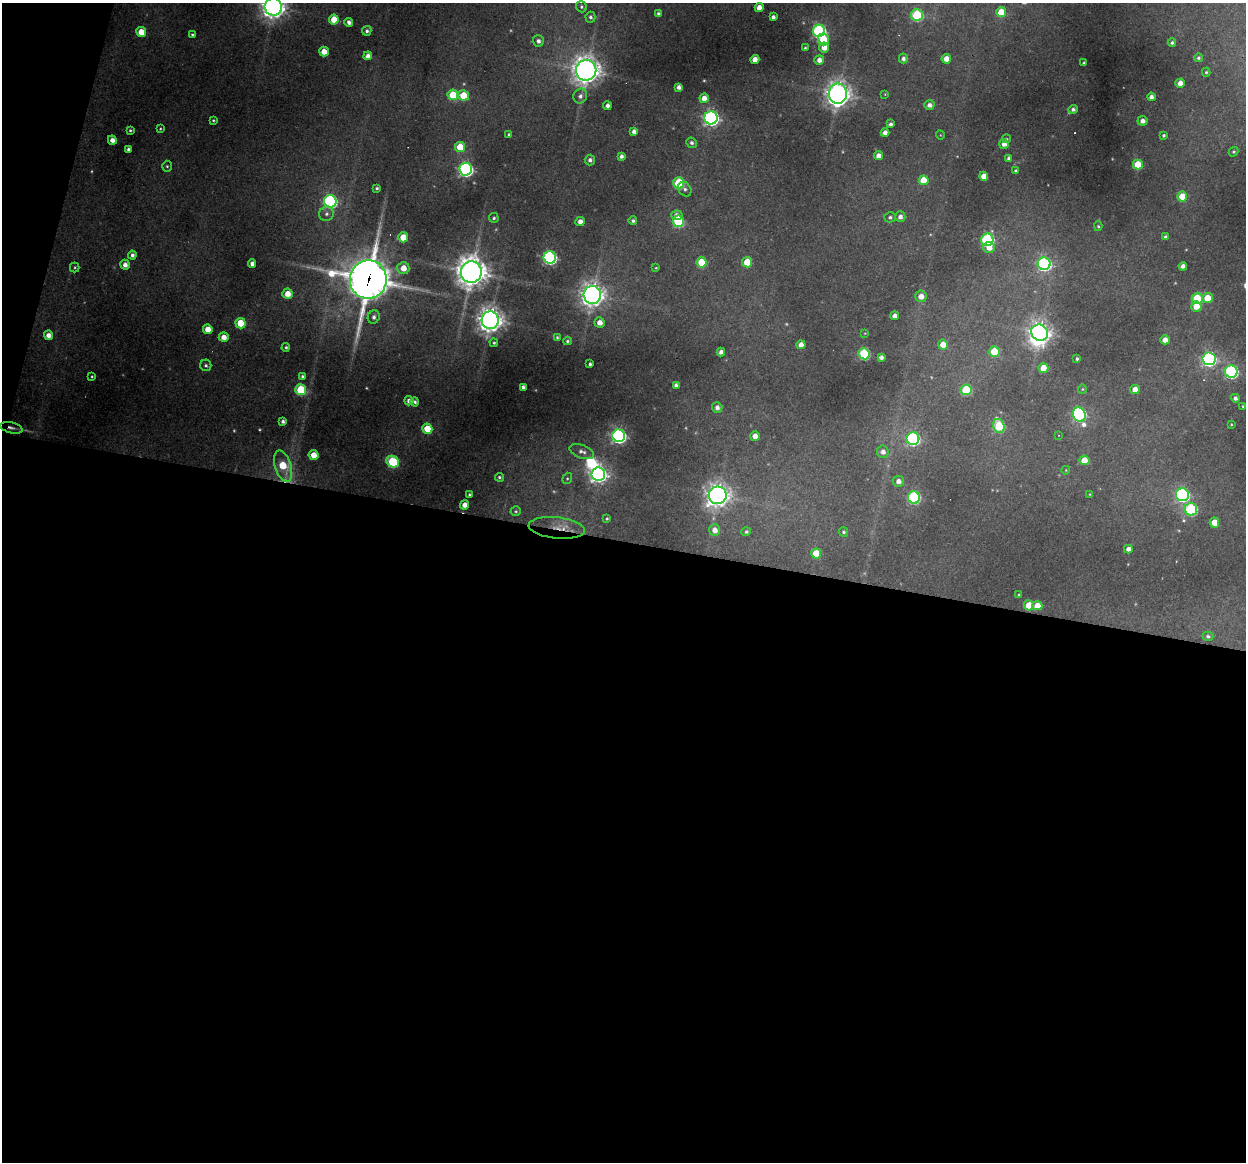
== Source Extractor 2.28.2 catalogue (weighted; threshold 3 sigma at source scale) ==
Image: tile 13 of 4 x 4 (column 1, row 4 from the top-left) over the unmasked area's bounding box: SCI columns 1-1244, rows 117-1276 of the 4975 x 4996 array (HDU 1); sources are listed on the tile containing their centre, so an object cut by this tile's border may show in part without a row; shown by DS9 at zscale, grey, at full resolution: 1 PNG px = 1 image px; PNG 1248 x 1164 px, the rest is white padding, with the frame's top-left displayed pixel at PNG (2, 3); every listed detection drawn as its Kron ellipse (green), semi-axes under 4 PNG px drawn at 4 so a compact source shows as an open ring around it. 55% of this frame is shown black and not used: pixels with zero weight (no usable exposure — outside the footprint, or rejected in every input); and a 3 px margin inside the footprint's outer edge (the drizzle kernel's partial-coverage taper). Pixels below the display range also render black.
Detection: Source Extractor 2.28.2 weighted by HDU 2 'WHT'; one run over the whole footprint, this tile lists its part. Background 0.342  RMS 0.014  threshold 0.0634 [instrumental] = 3 sigma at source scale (4.5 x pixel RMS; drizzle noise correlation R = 1.50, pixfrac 1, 0.05/0.05 arcsec/px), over >= 5 px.
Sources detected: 198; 9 too faint to see at this stretch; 2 inside a brighter object's white glare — neither listed nor drawn; the other 187 listed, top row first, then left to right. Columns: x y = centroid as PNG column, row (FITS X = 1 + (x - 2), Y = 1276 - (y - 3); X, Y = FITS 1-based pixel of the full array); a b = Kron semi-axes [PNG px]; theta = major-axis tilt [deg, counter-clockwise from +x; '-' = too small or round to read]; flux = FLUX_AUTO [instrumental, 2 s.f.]
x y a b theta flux
273 7 9 8 - 1300
581 7 6 5 - 3.2
759 7 4 4 - 14
1001 12 5 5 - 49
658 14 3 3 - 3.6
917 15 6 6 - 140
590 17 5 5 - 4
773 17 4 4 - 5
334 19 5 5 - 30
349 22 4 4 - 5.7
367 31 5 4 - 3.8
819 31 6 6 - 290
141 32 5 5 - 29
192 35 4 3 - 2.8
823 39 6 5 - 52
538 41 5 5 - 6.2
1172 43 4 4 - 3
824 47 5 5 - 19
805 48 3 3 - 2.1
324 51 5 4 - 20
368 56 4 4 - 8.8
903 58 5 4 - 5.9
1198 58 4 4 - 3.2
755 59 4 4 - 15
946 59 4 4 - 16
819 60 5 5 - 9.9
1084 63 3 3 - 2.1
586 70 10 10 - 1700
1206 72 4 4 - 2.1
1180 83 4 4 - 13
679 87 4 4 - 7.2
838 94 10 9 - 1100
885 94 3 3 - 1
453 95 5 5 - 56
464 95 5 5 - 43
580 96 7 6 - 6.1
1151 97 4 4 - 7.1
704 98 5 4 - 15
929 105 5 4 - 7.5
607 106 4 4 - 7.4
1073 109 5 4 - 5.3
711 118 6 6 - 600
213 120 3 3 - 2.1
1142 121 5 5 - 8.9
891 124 4 4 - 5.1
160 129 3 2 - 1.4
130 130 3 3 - 2.3
634 131 4 4 - 8.4
885 133 4 4 - 9.3
509 134 4 3 - 2.4
940 135 4 3 - 1.1
1164 135 4 3 - 2.6
1007 139 4 3 - 1.5
112 140 5 4 - 10
692 143 5 5 - 4.7
1004 144 5 4 - 12
460 147 5 5 - 43
128 149 4 3 - 4.7
1233 152 5 4 - 2.5
621 156 4 4 - 5.7
878 156 4 4 - 12
1009 158 4 4 - 4.6
590 160 5 5 - 5.6
1138 165 5 5 - 49
167 166 5 4 - 2.4
466 169 6 6 - 430
1016 170 4 3 - 2.3
984 176 4 4 - 17
924 180 5 5 - 48
679 183 5 5 - 98
377 188 3 3 - 2.6
685 189 8 6 -58 4.3
1182 196 5 5 - 39
330 201 6 6 - 300
326 214 7 7 - 5.5
677 215 6 5 - 11
890 217 6 5 - 3.8
900 217 5 5 - 7.4
494 218 5 5 - 2.9
580 221 5 4 - 9.3
633 221 4 4 - 3.6
678 221 5 5 - 120
1098 226 5 4 - 2
403 237 5 5 - 30
1165 237 3 3 - 3.6
987 240 6 6 - 230
989 247 6 5 - 16
132 255 4 4 - 5.6
550 257 6 6 - 330
702 262 5 5 - 59
747 262 5 5 - 42
252 263 4 4 - 8
1044 264 6 6 - 350
125 265 5 4 - 8.9
1183 266 4 4 - 7.7
75 267 5 4 - 2.1
403 268 6 6 - 18
656 268 3 3 - 1.6
471 272 11 10 - 2200
368 280 19 18 - 4800
287 294 5 5 - 18
592 295 9 8 - 1300
921 296 6 6 - 14
1197 298 5 5 - 72
1207 298 5 5 - 32
1196 306 5 5 - 23
895 316 4 4 - 9.7
374 317 7 6 - 5.7
490 320 8 8 - 1600
600 322 5 5 - 13
240 323 5 5 - 46
208 329 5 4 - 22
865 333 4 3 - 1.2
1040 333 9 8 - 920
48 335 4 4 - 10
224 337 5 4 - 14
557 337 3 3 - 1.8
1165 340 4 4 - 13
567 341 4 4 - 2.4
494 343 4 4 - 2.5
801 345 4 4 - 13
943 345 5 5 - 24
286 347 4 4 - 2.4
994 351 5 5 - 52
721 352 4 4 - 7.8
864 354 5 5 - 140
881 357 4 4 - 6.1
1077 359 3 3 - 2.6
1209 359 6 6 - 450
590 364 4 3 - 3.5
206 365 6 5 - 3.3
1043 368 5 5 - 30
1231 371 6 6 - 280
92 376 3 2 - 1.7
302 376 4 4 - 3.4
676 385 4 4 - 5.9
523 387 4 4 - 4.8
1082 389 4 4 - 1.7
301 390 5 5 - 94
966 390 5 5 - 90
1135 390 5 4 - 15
1235 398 4 4 - 5
409 401 4 4 - 7.7
415 402 4 4 - 3.5
1243 406 3 3 - 1.7
717 408 5 5 - 7.6
1079 415 7 6 - 310
283 421 4 4 - 4.6
1231 424 3 2 - 1.3
999 426 7 5 -72 100
11 428 11 5 -14 6.8
427 429 5 5 - 35
1058 435 3 2 - 0.95
619 436 6 6 - 450
755 436 5 5 - 13
913 439 6 6 - 280
582 452 13 6 -21 7.8
883 452 6 6 - 8.8
313 455 5 5 - 20
1084 460 5 5 - 27
393 462 6 5 - 110
283 466 16 8 -72 60
1066 470 4 3 - 1.2
598 474 7 7 - 790
499 477 4 4 - 2.8
567 478 6 4 68 2.1
898 481 5 5 - 9.9
1090 494 4 3 - 1.3
470 495 3 3 - 2.9
718 495 9 9 - 1200
1182 495 6 6 - 320
914 497 6 6 - 210
465 505 4 4 - 14
1191 509 6 6 - 170
516 511 5 4 - 2.3
607 518 4 3 - 2.1
1214 522 5 4 - 26
557 528 28 10 -6 29
715 530 6 5 - 12
746 532 4 4 - 3
843 532 5 4 - 2.9
1128 549 4 4 - 9.6
816 553 5 5 - 43
1019 595 3 3 - 1.4
1029 605 5 5 - 32
1037 606 5 4 - 19
1208 636 5 4 - 3.6
Overlapping masked pixels (flux is a lower limit): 4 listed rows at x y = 368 280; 11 428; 283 466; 557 528
Isophote crosses this tile's border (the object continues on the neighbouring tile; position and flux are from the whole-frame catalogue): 1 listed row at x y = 273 7